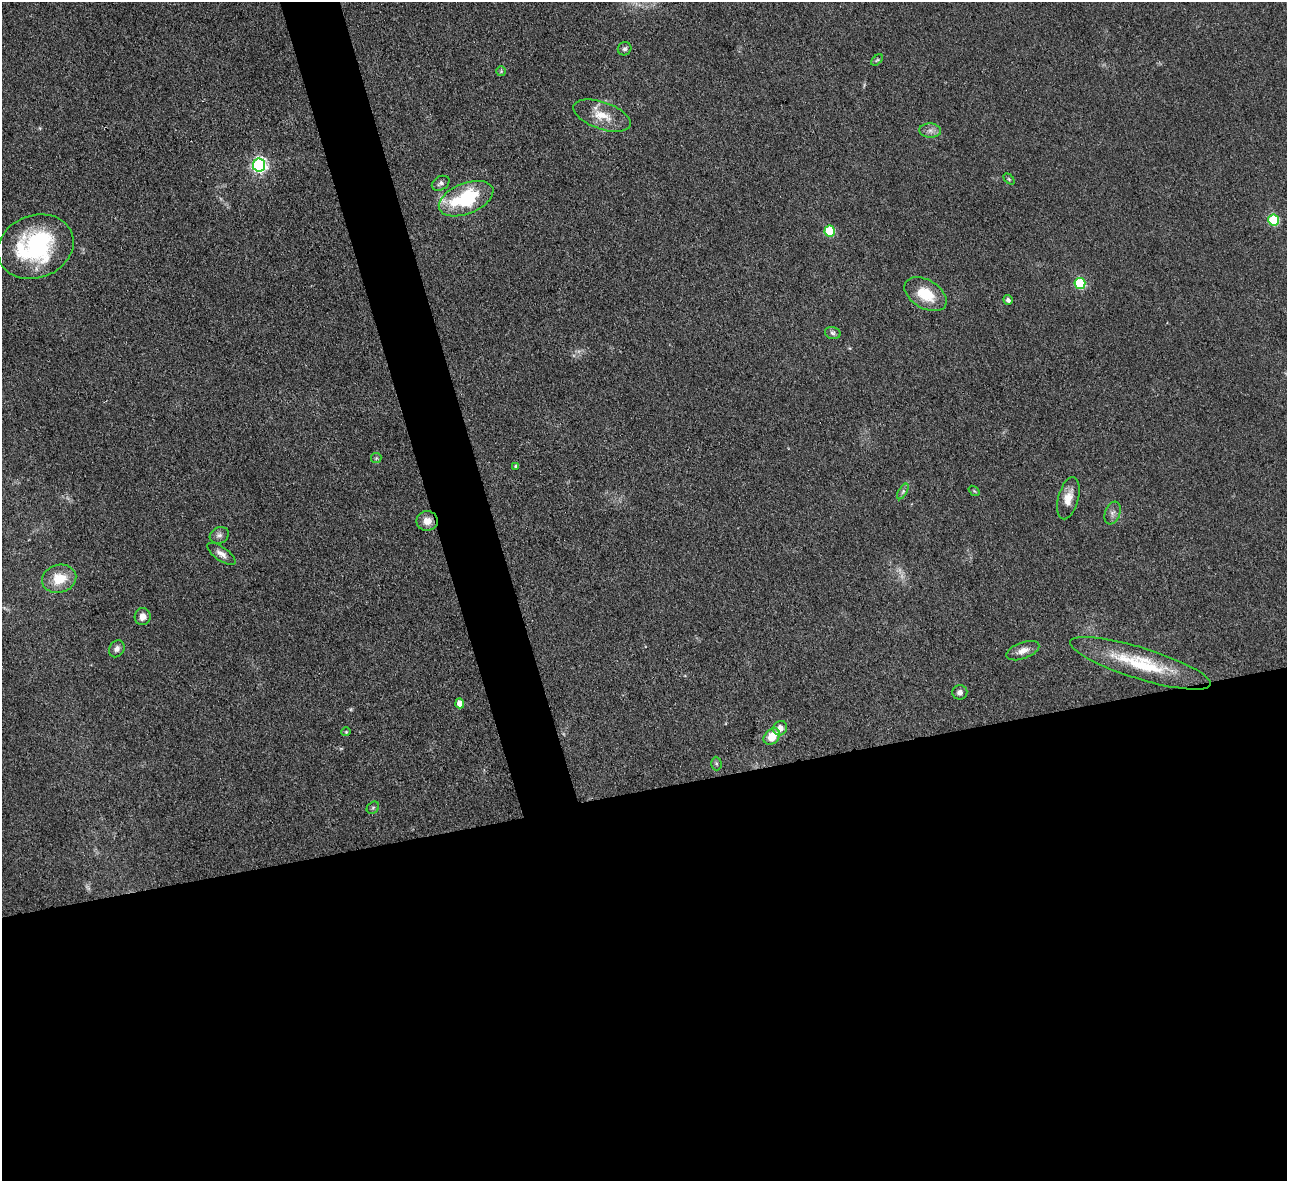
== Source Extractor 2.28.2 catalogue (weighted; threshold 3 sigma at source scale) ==
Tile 15 of 4 x 4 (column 3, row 4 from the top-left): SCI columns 2569-3853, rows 261-1439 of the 5139 x 5115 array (HDU 1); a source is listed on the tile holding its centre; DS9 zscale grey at full resolution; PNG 1289 x 1183 px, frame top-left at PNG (2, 2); each listed source drawn as its Kron ellipse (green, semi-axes under 4 px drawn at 4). Shown black and unused: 36% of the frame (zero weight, under 3 of 4 exposures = <1% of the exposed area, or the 3 px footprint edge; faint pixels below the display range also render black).
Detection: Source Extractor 2.28.2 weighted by HDU 2 'WHT'; one run over the whole footprint, this tile lists its part. Background 0.059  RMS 0.0053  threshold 0.0241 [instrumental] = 3 sigma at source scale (4.5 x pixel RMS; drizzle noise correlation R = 1.50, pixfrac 1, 0.05/0.05 arcsec/px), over >= 5 px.
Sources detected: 39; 2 too faint to see at this stretch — neither listed nor drawn; the other 37 listed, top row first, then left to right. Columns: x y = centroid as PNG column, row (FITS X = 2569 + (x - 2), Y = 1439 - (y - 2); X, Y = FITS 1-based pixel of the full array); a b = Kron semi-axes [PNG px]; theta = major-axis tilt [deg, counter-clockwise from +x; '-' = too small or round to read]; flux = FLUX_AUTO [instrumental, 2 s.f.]
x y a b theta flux
625 49 7 6 - 1.3
877 60 7 4 44 0.75
501 71 5 5 - 0.77
602 116 30 13 -20 11
930 131 11 7 -3 2.7
259 165 6 6 - 150
1009 179 6 4 -45 0.75
441 183 9 6 29 1.9
466 199 29 15 22 42
1274 220 5 5 - 41
830 231 5 5 - 30
36 247 39 31 21 65
1080 283 5 5 - 43
926 294 23 14 -31 16
1008 300 5 4 - 1.5
833 333 8 5 -16 1.4
376 458 5 5 - 0.83
516 466 4 3 - 0.88
903 491 9 4 59 1.1
974 491 6 3 -37 0.57
1068 498 22 10 75 6.7
1112 513 12 7 69 2.4
427 521 10 10 - 5.1
219 535 10 8 27 2.1
221 554 16 6 -36 3.4
59 579 17 14 16 12
143 617 8 8 - 3.2
117 649 9 7 55 2.3
1023 651 17 8 20 4.5
1140 663 73 15 -17 34
960 692 7 7 - 2.3
460 703 5 4 - 6
780 728 7 6 - 4.2
346 732 4 4 - 0.59
772 737 9 7 44 10
716 763 7 5 -88 0.94
373 808 7 5 44 0.9